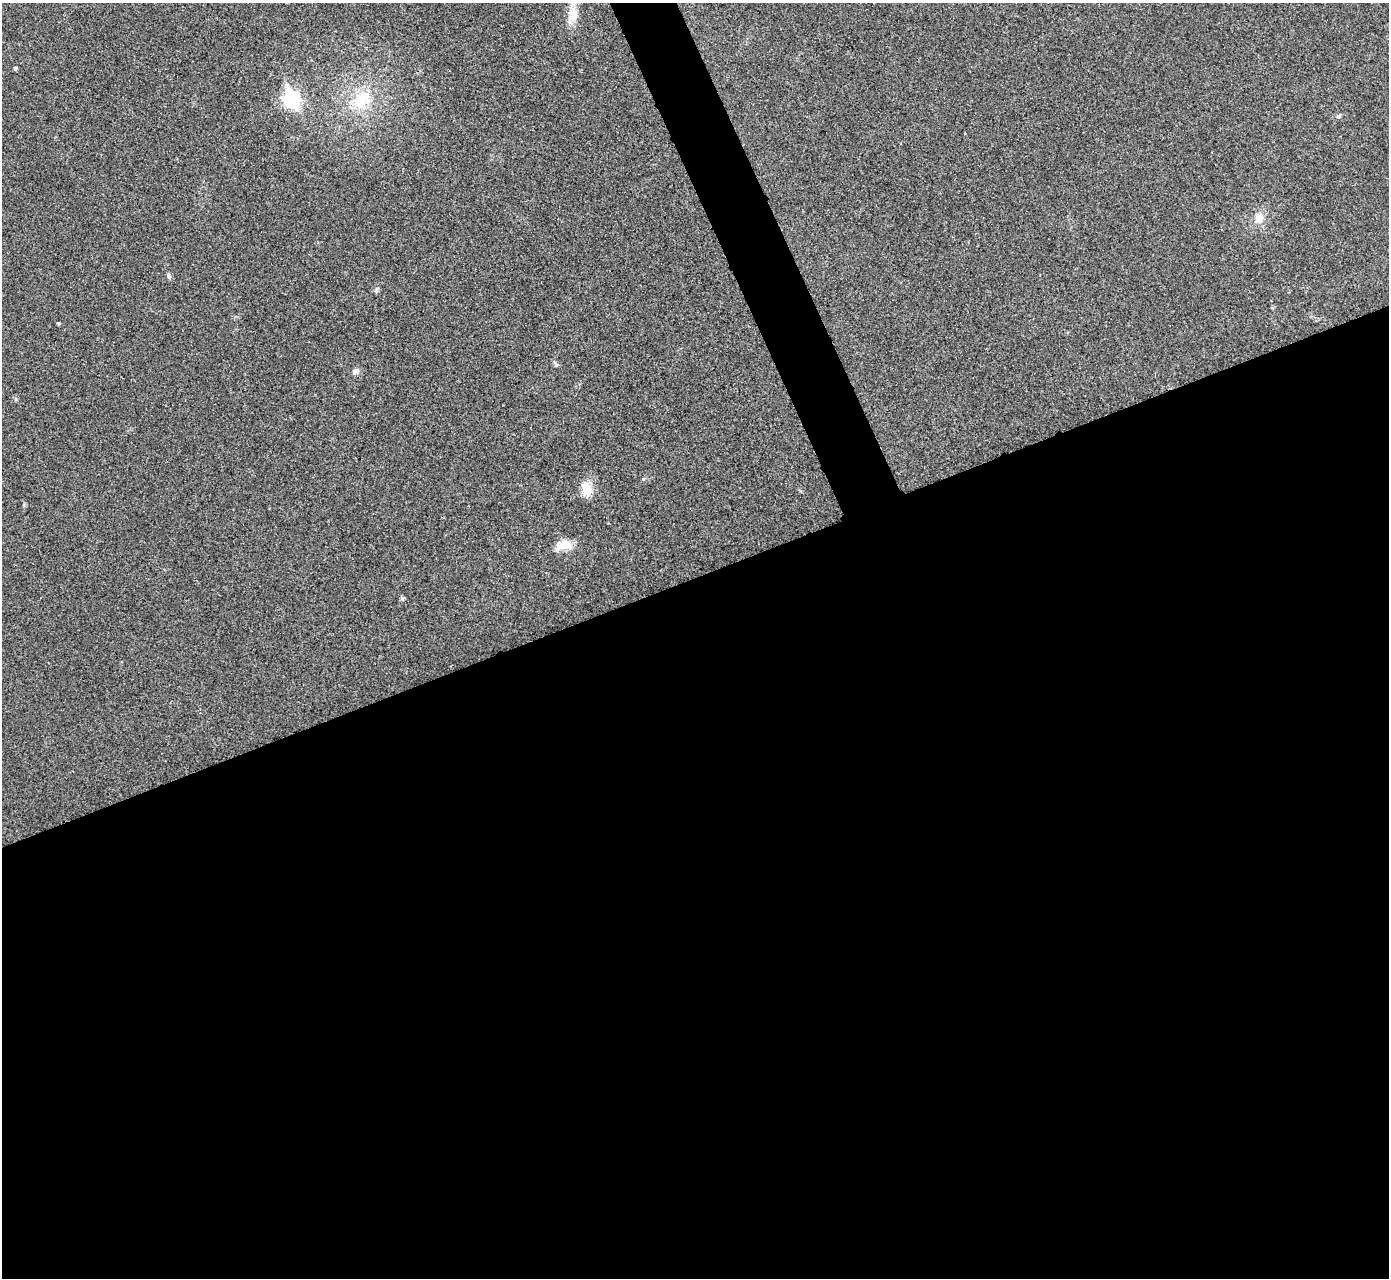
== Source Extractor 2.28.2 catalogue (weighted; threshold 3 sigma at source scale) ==
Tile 15 of 4 x 4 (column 3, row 4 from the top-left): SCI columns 2779-4165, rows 159-1434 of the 5559 x 5548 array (HDU 1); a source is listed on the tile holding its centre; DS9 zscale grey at full resolution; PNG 1391 x 1280 px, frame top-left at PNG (2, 3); no overlay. Shown black and unused: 57% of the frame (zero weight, under 3 of 4 exposures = <1% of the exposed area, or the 3 px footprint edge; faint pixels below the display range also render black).
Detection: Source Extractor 2.28.2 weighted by HDU 2 'WHT'; one run over the whole footprint, this tile lists its part. Background 0.0293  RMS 0.0061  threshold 0.0273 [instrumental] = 3 sigma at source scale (4.5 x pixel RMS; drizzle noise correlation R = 1.50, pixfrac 1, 0.05/0.05 arcsec/px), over >= 5 px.
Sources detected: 11; all 11 listed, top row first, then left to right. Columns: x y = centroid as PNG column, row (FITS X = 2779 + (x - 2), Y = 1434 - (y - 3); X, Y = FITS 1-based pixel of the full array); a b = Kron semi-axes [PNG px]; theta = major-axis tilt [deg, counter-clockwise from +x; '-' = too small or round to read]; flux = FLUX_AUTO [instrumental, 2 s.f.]
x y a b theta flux
573 15 17 11 -88 7.4
15 68 4 4 - 1.1
292 99 9 7 -67 140
361 99 31 16 49 19
1259 218 13 12 - 5.7
169 276 7 5 -60 1.3
376 290 6 4 90 1
356 371 8 7 - 2.4
586 488 20 11 -68 7.4
565 545 23 10 21 7.8
402 598 6 4 -19 0.84
Isophote crosses this tile's border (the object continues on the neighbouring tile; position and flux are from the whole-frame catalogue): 1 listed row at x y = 573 15
Unlisted compact peaks at least as high as the median listed source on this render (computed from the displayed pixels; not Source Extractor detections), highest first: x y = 59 323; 643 479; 556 365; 1338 116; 24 504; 16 399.